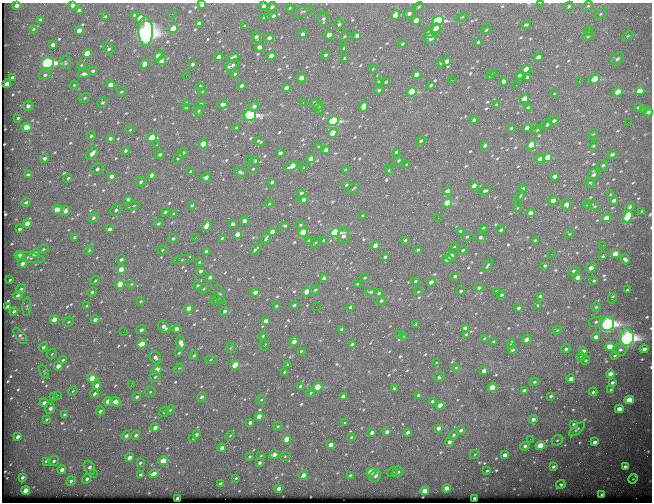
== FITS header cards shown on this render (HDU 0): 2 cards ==
NAXIS1  =                  650
NAXIS2  =                  500

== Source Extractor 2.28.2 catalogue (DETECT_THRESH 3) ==
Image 650 x 500 px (HDU 0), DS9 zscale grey, 1 PNG px = 1 image px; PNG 654 x 504 px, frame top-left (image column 1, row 500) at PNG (2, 3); each listed source drawn as its Kron ellipse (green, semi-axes under 4 px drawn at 4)
Background 631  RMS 3.2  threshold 9.7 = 3 sigma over >= 5 px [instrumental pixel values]
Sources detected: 648; of the 648, the 500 brightest by FLUX_AUTO listed and drawn (148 fainter detections omitted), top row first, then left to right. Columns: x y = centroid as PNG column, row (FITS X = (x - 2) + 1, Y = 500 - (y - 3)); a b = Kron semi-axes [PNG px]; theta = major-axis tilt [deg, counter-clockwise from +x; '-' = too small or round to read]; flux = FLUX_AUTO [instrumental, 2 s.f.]
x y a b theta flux
540 3 2 2 - 320
72 5 4 3 - 990
202 5 4 3 - 740
17 6 4 3 - 920
263 6 4 3 - 760
569 6 5 4 - 370
588 6 5 4 - 300
272 7 5 4 - 530
418 7 5 3 - 260
290 8 4 3 - 230
79 10 4 3 - 910
303 12 11 5 13 420
409 13 5 4 - 740
172 14 2 2 - 470
600 14 7 4 28 330
134 15 4 3 - 330
396 15 5 4 - 4700
105 16 4 2 - 250
273 16 4 4 - 470
462 17 6 3 43 240
141 18 4 4 - 7100
264 18 4 3 - 340
323 19 7 5 84 550
40 20 4 3 - 540
416 20 4 4 - 2800
438 21 6 4 24 28000
199 24 4 4 - 1500
339 24 5 4 - 390
526 25 5 3 - 310
245 26 3 3 - 310
436 28 5 4 - 2000
33 29 4 3 - 230
173 29 4 4 - 6500
79 30 4 4 - 2600
486 30 4 3 - 270
146 31 15 7 90 170000
588 31 4 4 - 240
303 34 4 4 - 440
428 34 5 4 - 1400
329 35 4 4 - 2800
345 36 5 3 - 220
357 36 4 3 - 940
588 36 6 4 26 440
628 36 6 4 23 270
256 37 6 4 -68 550
269 38 4 3 - 980
430 39 7 5 8 710
478 42 4 3 - 590
402 44 3 3 - 380
53 45 4 3 - 780
259 47 4 4 - 1200
108 48 7 4 -61 480
344 48 3 3 - 370
87 53 4 4 - 4000
325 55 4 3 - 440
159 56 4 4 - 5200
271 56 4 3 - 1300
218 57 4 3 - 1400
233 57 6 3 28 450
538 57 4 3 - 1200
345 58 4 3 - 390
617 59 7 5 37 570
162 61 4 4 - 3900
447 61 4 3 - 1400
47 63 6 5 - 52000
65 63 6 5 - 430
441 63 3 3 - 300
145 64 4 4 - 2700
192 64 4 3 - 450
81 65 4 3 - 220
233 65 8 5 32 730
373 69 4 4 - 220
526 69 5 3 - 2200
93 71 4 4 - 430
494 73 3 3 - 310
84 74 6 4 8 720
235 74 3 2 - 310
416 74 4 3 - 1800
45 75 6 5 - 610
519 75 4 3 - 420
186 76 2 2 - 220
490 76 3 2 - 220
12 77 4 3 - 490
528 77 4 3 - 570
301 78 4 4 - 2900
595 79 5 4 - 11000
451 80 2 2 - 1100
504 81 4 3 - 560
579 81 3 2 - 220
379 82 3 3 - 280
386 82 4 3 - 350
7 84 4 4 - 2100
74 85 4 4 - 240
111 85 4 4 - 2700
431 85 3 3 - 350
516 85 2 2 - 270
200 86 3 3 - 310
241 86 4 3 - 520
286 88 4 3 - 1300
379 90 5 4 - 370
203 91 4 3 - 390
640 91 5 4 - 4200
121 92 4 4 - 260
412 92 5 4 - 14000
618 92 5 4 - 4700
555 94 3 3 - 360
85 98 6 4 27 360
524 99 5 4 - 4700
102 102 6 5 - 410
187 103 4 3 - 700
303 103 3 2 - 970
315 103 4 4 - 1700
201 104 4 3 - 250
223 104 5 3 - 950
497 105 4 3 - 410
28 106 5 4 - 940
254 106 5 5 - 820
319 106 5 3 - 350
364 107 5 4 - 1800
638 107 3 3 - 410
186 108 4 3 - 770
528 108 4 3 - 870
319 109 5 4 - 380
643 109 4 3 - 570
199 111 5 4 - 300
648 112 4 3 - 700
250 115 6 5 - 41000
18 118 4 3 - 300
474 120 4 3 - 600
333 121 5 4 - 27000
554 121 5 4 - 570
628 122 2 2 - 300
547 124 5 3 - 420
26 127 5 4 - 4500
236 128 3 3 - 260
511 128 4 3 - 470
527 128 4 3 - 1500
130 130 4 3 - 240
537 130 5 4 - 240
333 133 5 4 - 4400
593 134 5 4 - 220
91 136 4 4 - 440
110 138 4 3 - 610
152 138 5 4 - 5900
260 141 6 3 -24 350
421 141 5 3 - 390
203 144 4 4 - 4900
157 145 3 3 - 230
485 145 4 3 - 570
532 145 5 4 - 8000
593 146 4 3 - 230
318 147 4 3 - 320
326 150 4 3 - 1700
125 151 4 4 - 490
397 152 4 3 - 720
92 153 7 4 53 1200
183 153 5 4 - 750
280 153 4 3 - 790
160 154 4 3 - 440
612 154 4 3 - 530
547 157 5 4 - 6100
44 158 4 4 - 640
178 158 6 4 56 340
249 159 3 3 - 2100
311 159 4 4 - 1900
540 159 4 4 - 1300
399 160 5 4 - 370
255 161 4 3 - 250
407 165 3 2 - 320
603 165 5 5 - 380
292 166 7 3 29 2800
304 168 4 4 - 300
97 169 6 5 - 660
253 169 3 2 - 240
345 170 3 3 - 340
389 170 5 3 - 210
191 172 4 3 - 770
240 172 6 4 -29 460
594 174 6 4 60 650
28 175 4 3 - 820
152 175 4 3 - 900
111 176 4 3 - 1000
555 176 4 3 - 1000
206 177 4 3 - 1000
68 178 4 4 - 400
141 182 5 4 - 450
272 182 4 3 - 520
590 182 5 4 - 310
346 185 3 2 - 250
474 186 4 3 - 2000
354 188 6 2 40 230
523 189 4 4 - 930
448 191 4 3 - 1300
485 191 5 4 - 450
301 193 5 4 - 560
611 195 4 3 - 460
520 196 6 3 56 260
128 199 4 3 - 690
304 200 4 3 - 1900
553 200 4 4 - 1500
614 200 4 4 - 1000
26 202 5 4 - 390
447 203 5 4 - 8600
269 204 4 3 - 240
566 204 5 5 - 1500
588 204 4 3 - 250
192 205 4 3 - 330
133 206 7 4 8 560
594 206 6 3 -39 300
630 207 5 4 - 420
517 208 4 4 - 220
57 210 4 4 - 3900
116 210 6 5 - 520
65 211 5 4 - 780
642 211 3 3 - 270
165 212 4 3 - 390
530 213 4 4 - 1200
173 214 3 3 - 220
363 216 4 3 - 590
627 217 6 4 55 12000
93 218 5 4 - 540
438 218 2 2 - 380
606 218 4 4 - 2500
244 221 4 3 - 1000
27 223 4 4 - 2600
158 224 4 4 - 350
233 224 4 3 - 1300
300 225 5 4 - 270
206 226 5 4 - 2200
285 226 3 2 - 250
483 228 4 3 - 230
19 229 4 3 - 440
110 229 4 3 - 700
501 230 5 3 - 360
460 231 4 3 - 380
272 232 4 3 - 2200
303 232 5 4 - 6500
335 232 5 4 - 24000
238 234 4 4 - 4100
569 234 5 4 - 240
343 236 8 5 82 890
75 237 4 3 - 510
467 237 4 3 - 380
480 237 6 5 - 670
173 238 4 4 - 440
195 238 3 2 - 320
222 238 3 3 - 350
266 238 6 3 60 460
309 240 4 3 - 350
405 240 3 3 - 340
535 240 3 3 - 290
324 241 4 3 - 610
315 243 5 3 - 230
375 245 4 3 - 2300
603 245 2 2 - 980
454 247 3 3 - 410
43 249 5 4 - 350
255 249 6 2 40 440
89 250 5 4 - 300
162 250 4 4 - 300
418 250 3 3 - 330
463 250 4 3 - 320
207 251 4 3 - 930
35 253 5 4 - 1200
551 254 2 2 - 1200
615 254 4 4 - 3100
19 255 4 4 - 2000
451 256 4 4 - 2300
603 256 4 3 - 350
385 257 4 3 - 480
31 258 14 5 -10 700
121 259 4 4 - 550
183 259 10 4 12 390
447 259 5 4 - 2100
625 259 5 3 - 620
199 262 3 3 - 330
22 263 4 3 - 970
487 265 7 3 61 320
545 265 3 3 - 310
591 268 6 3 37 1800
121 269 4 4 - 3200
200 271 4 3 - 760
573 271 5 4 - 320
455 276 4 3 - 540
210 277 4 3 - 830
578 277 4 4 - 1800
324 278 4 3 - 1100
365 278 3 2 - 250
10 280 3 2 - 270
95 281 5 3 - 250
415 281 4 3 - 340
594 281 3 3 - 290
431 282 4 3 - 1700
120 284 4 4 - 7000
131 284 4 3 - 250
357 284 3 2 - 220
198 285 4 4 - 330
479 288 4 4 - 510
21 289 5 4 - 440
204 289 5 4 - 290
315 290 5 4 - 370
627 290 3 3 - 230
461 291 3 3 - 450
497 291 3 3 - 260
92 292 5 4 - 420
255 292 5 4 - 1100
307 292 5 4 - 2800
370 292 6 4 9 430
418 292 4 3 - 220
379 293 4 3 - 380
18 295 4 3 - 640
220 295 10 5 -76 450
501 295 4 4 - 520
540 296 4 3 - 720
612 298 5 3 - 410
216 300 5 4 - 300
140 301 4 3 - 250
381 301 5 4 - 400
294 305 3 3 - 270
87 306 4 3 - 300
276 306 3 3 - 210
538 306 3 3 - 680
8 307 4 3 - 1400
27 307 9 4 86 390
316 307 2 2 - 730
350 307 4 3 - 600
596 307 5 4 - 310
189 308 4 3 - 1600
518 308 4 3 - 440
14 311 4 4 - 560
224 311 4 4 - 510
54 319 4 4 - 2600
95 320 4 3 - 1000
266 321 4 3 - 1100
69 322 5 4 - 290
596 322 7 4 15 440
416 324 4 2 - 310
607 324 7 7 - 78000
164 327 7 4 -41 1200
465 328 4 3 - 940
176 329 4 3 - 1300
342 329 4 3 - 660
141 330 5 4 - 630
557 330 4 3 - 230
123 332 2 2 - 420
466 334 4 3 - 360
400 335 4 3 - 230
20 336 9 4 -53 520
263 336 5 4 - 290
404 337 3 2 - 250
596 337 4 4 - 850
627 338 8 7 - 98000
484 339 4 3 - 480
527 339 4 4 - 2600
494 341 3 3 - 300
294 342 5 4 - 1300
181 343 6 4 -68 1400
142 344 5 4 - 4400
511 344 5 3 - 490
264 345 5 2 - 230
352 345 4 3 - 1400
610 346 4 4 - 3900
43 347 5 4 - 470
230 348 5 4 - 260
566 349 5 3 - 450
644 349 4 3 - 800
513 350 4 3 - 360
620 350 6 6 - 590
301 351 3 3 - 260
583 351 4 4 - 1000
179 353 4 3 - 250
52 354 5 4 - 290
194 355 4 3 - 360
615 355 4 4 - 310
155 357 7 5 -49 810
581 357 4 4 - 370
211 359 5 3 - 240
63 360 4 3 - 360
585 360 4 3 - 240
437 363 3 3 - 380
235 365 4 4 - 6600
288 365 4 3 - 270
58 366 4 3 - 1700
179 368 5 4 - 230
456 368 4 3 - 230
157 370 4 4 - 4700
484 371 4 3 - 1500
44 372 7 3 -66 300
284 372 3 3 - 240
610 374 4 4 - 2000
155 377 5 5 - 390
439 377 6 5 - 380
92 378 4 4 - 4700
571 379 4 3 - 1200
534 382 5 4 - 310
612 382 4 3 - 520
97 385 4 3 - 1700
131 385 3 2 - 300
301 386 4 3 - 1400
318 387 4 4 - 11000
394 388 4 3 - 390
492 388 4 4 - 6100
524 390 4 3 - 570
611 390 3 3 - 230
73 391 5 4 - 250
150 392 5 5 - 320
593 392 4 3 - 400
311 393 4 3 - 240
94 394 4 3 - 490
58 395 2 2 - 290
418 395 3 3 - 440
343 396 4 3 - 940
551 396 3 3 - 320
53 397 4 3 - 250
137 397 4 4 - 460
201 397 4 4 - 570
261 400 5 5 - 330
629 400 5 4 - 6300
108 401 4 3 - 2300
433 401 3 3 - 800
115 402 5 4 - 2100
44 403 4 3 - 780
440 405 4 4 - 2400
50 408 5 5 - 610
619 409 4 4 - 2400
170 410 5 4 - 260
100 411 4 3 - 570
164 412 5 4 - 300
65 415 4 3 - 1000
259 416 4 4 - 2200
46 419 3 3 - 270
533 419 4 4 - 940
250 422 3 3 - 640
345 423 3 2 - 290
574 424 4 4 - 420
278 426 4 4 - 240
155 427 5 4 - 1200
438 428 4 3 - 950
577 429 9 4 41 490
461 430 4 3 - 490
387 432 4 3 - 760
407 432 4 3 - 690
372 433 4 3 - 890
196 434 4 3 - 560
136 435 5 4 - 490
454 435 5 4 - 350
126 436 4 3 - 710
230 436 5 4 - 240
18 437 4 3 - 750
351 437 4 3 - 250
193 439 4 3 - 220
287 439 4 4 - 4200
530 439 3 2 - 230
557 440 6 5 - 340
449 442 4 4 - 630
595 442 4 4 - 1100
331 445 4 4 - 1700
525 446 5 4 - 600
540 446 4 4 - 7700
222 448 4 3 - 1300
475 454 5 3 - 210
274 455 4 3 - 1400
505 455 4 4 - 1300
260 456 3 2 - 800
285 456 5 4 - 260
129 457 4 3 - 1400
249 457 3 3 - 310
46 461 4 3 - 330
54 461 5 4 - 500
163 461 5 4 - 6000
140 463 4 3 - 290
260 463 4 3 - 630
625 466 4 3 - 510
553 467 4 4 - 410
90 468 7 5 -70 860
62 470 4 3 - 1200
487 471 3 2 - 230
371 472 5 4 - 8400
393 472 5 4 - 410
398 472 5 5 - 610
93 474 3 2 - 320
154 474 5 4 - 1700
140 475 3 3 - 340
303 475 5 4 - 1200
350 475 3 3 - 250
375 476 7 5 49 880
22 477 4 3 - 470
236 478 3 3 - 220
87 479 5 4 - 610
633 479 5 4 - 260
71 481 5 4 - 600
220 483 3 2 - 260
561 484 5 4 - 380
279 488 4 3 - 1200
446 488 4 4 - 1900
25 490 4 3 - 3200
425 491 4 4 - 3100
602 494 3 2 - 260
474 498 3 3 - 370
178 499 4 3 - 3700
At the frame edge (FLAGS 8, measured only in part): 4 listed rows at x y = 540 3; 72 5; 202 5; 17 6
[148 fainter detections neither listed nor drawn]